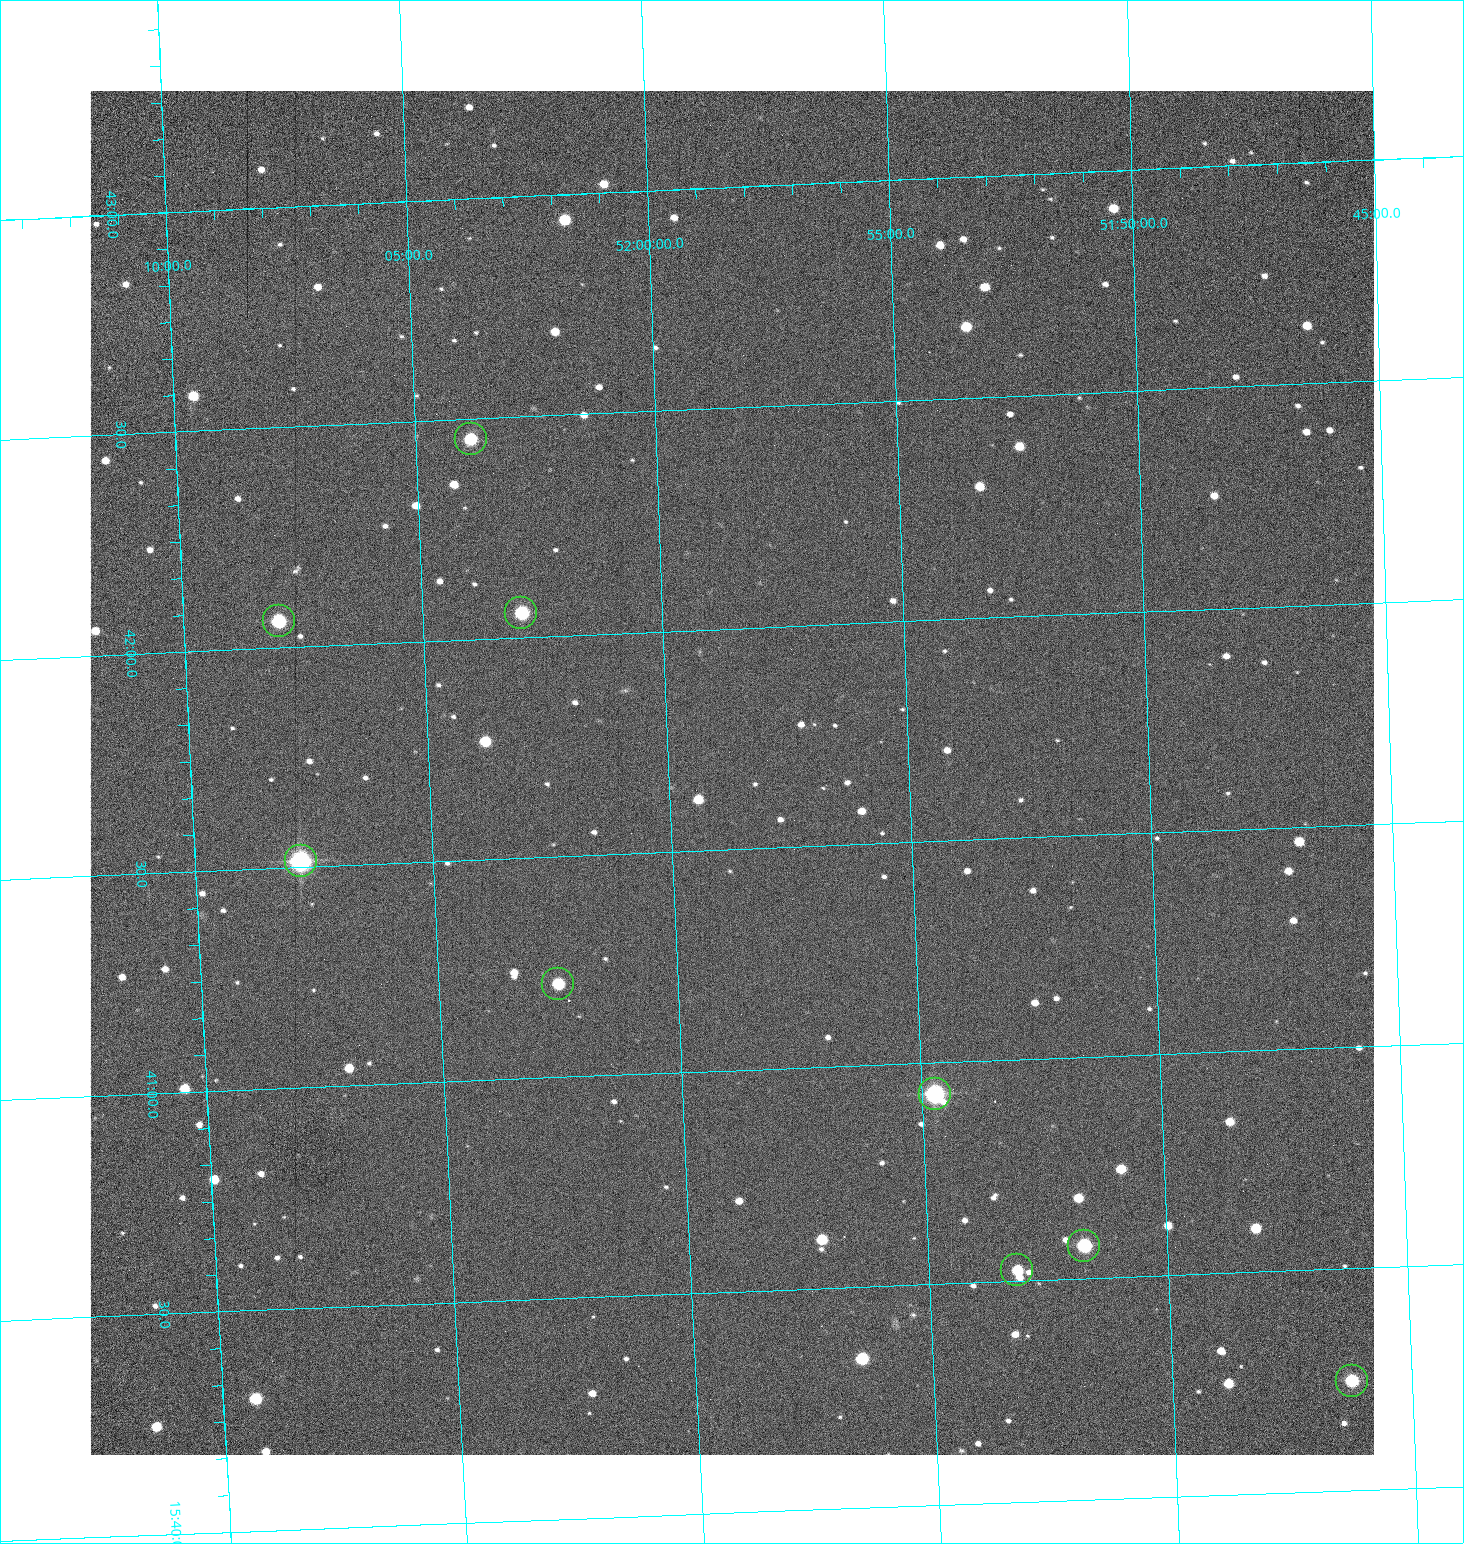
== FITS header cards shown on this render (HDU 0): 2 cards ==
NAXIS1  =                 1284 /fastest changing axis
NAXIS2  =                 1364 /next to fastest changing axis

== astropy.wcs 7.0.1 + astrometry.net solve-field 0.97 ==
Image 1284 x 1364 px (HDU 0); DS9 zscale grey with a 90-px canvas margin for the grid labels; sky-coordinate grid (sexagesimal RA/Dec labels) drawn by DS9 from the SOLVED WCS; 9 Tycho-2 reference stars matched to detected sources circled (green)
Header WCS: RA---TAN/DEC--TAN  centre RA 15:41:40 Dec +51:59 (235.42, +51.98 deg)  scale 1.26 arcsec/px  FOV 26.9' x 28.5'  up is +92 deg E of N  parity flipped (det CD > 0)
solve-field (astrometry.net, Tycho-2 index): VERIFIED the header's WCS against the Tycho-2 star catalogue (9 matches, 0 conflicts) and refined it, rather than solving blind
Solved WCS: RA---TAN-SIP/DEC--TAN-SIP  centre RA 15:41:40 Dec +51:59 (235.42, +51.98 deg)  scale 1.25 arcsec/px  FOV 26.8' x 28.5'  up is +92 deg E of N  parity flipped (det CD > 0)
The solver's refit moves the header's centre by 0.57 arcsec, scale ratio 0.9969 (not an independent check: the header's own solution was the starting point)
Tycho-2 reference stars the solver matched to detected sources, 9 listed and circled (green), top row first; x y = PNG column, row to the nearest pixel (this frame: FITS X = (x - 90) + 1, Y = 1364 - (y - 91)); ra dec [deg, ICRS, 3 dp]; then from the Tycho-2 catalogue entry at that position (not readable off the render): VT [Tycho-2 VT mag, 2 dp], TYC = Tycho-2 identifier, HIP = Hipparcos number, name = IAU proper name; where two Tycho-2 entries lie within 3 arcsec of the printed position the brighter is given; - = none
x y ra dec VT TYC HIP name
471 439 235.614 +52.064 11.61 3489-1132-1 - -
521 613 235.514 +52.049 11.19 3489-1407-1 - -
279 621 235.515 +52.133 11.12 3489-1380-1 - -
301 861 235.378 +52.130 9.31 3489-1322-1 76850 -
558 984 235.303 +52.042 11.52 3489-958-1 - -
935 1094 235.232 +51.912 9.59 3489-824-1 - -
1084 1246 235.143 +51.862 10.97 3489-1016-1 - -
1017 1270 235.131 +51.886 12.29 3489-908-1 - -
1352 1381 235.062 +51.771 11.53 3489-1453-1 - -